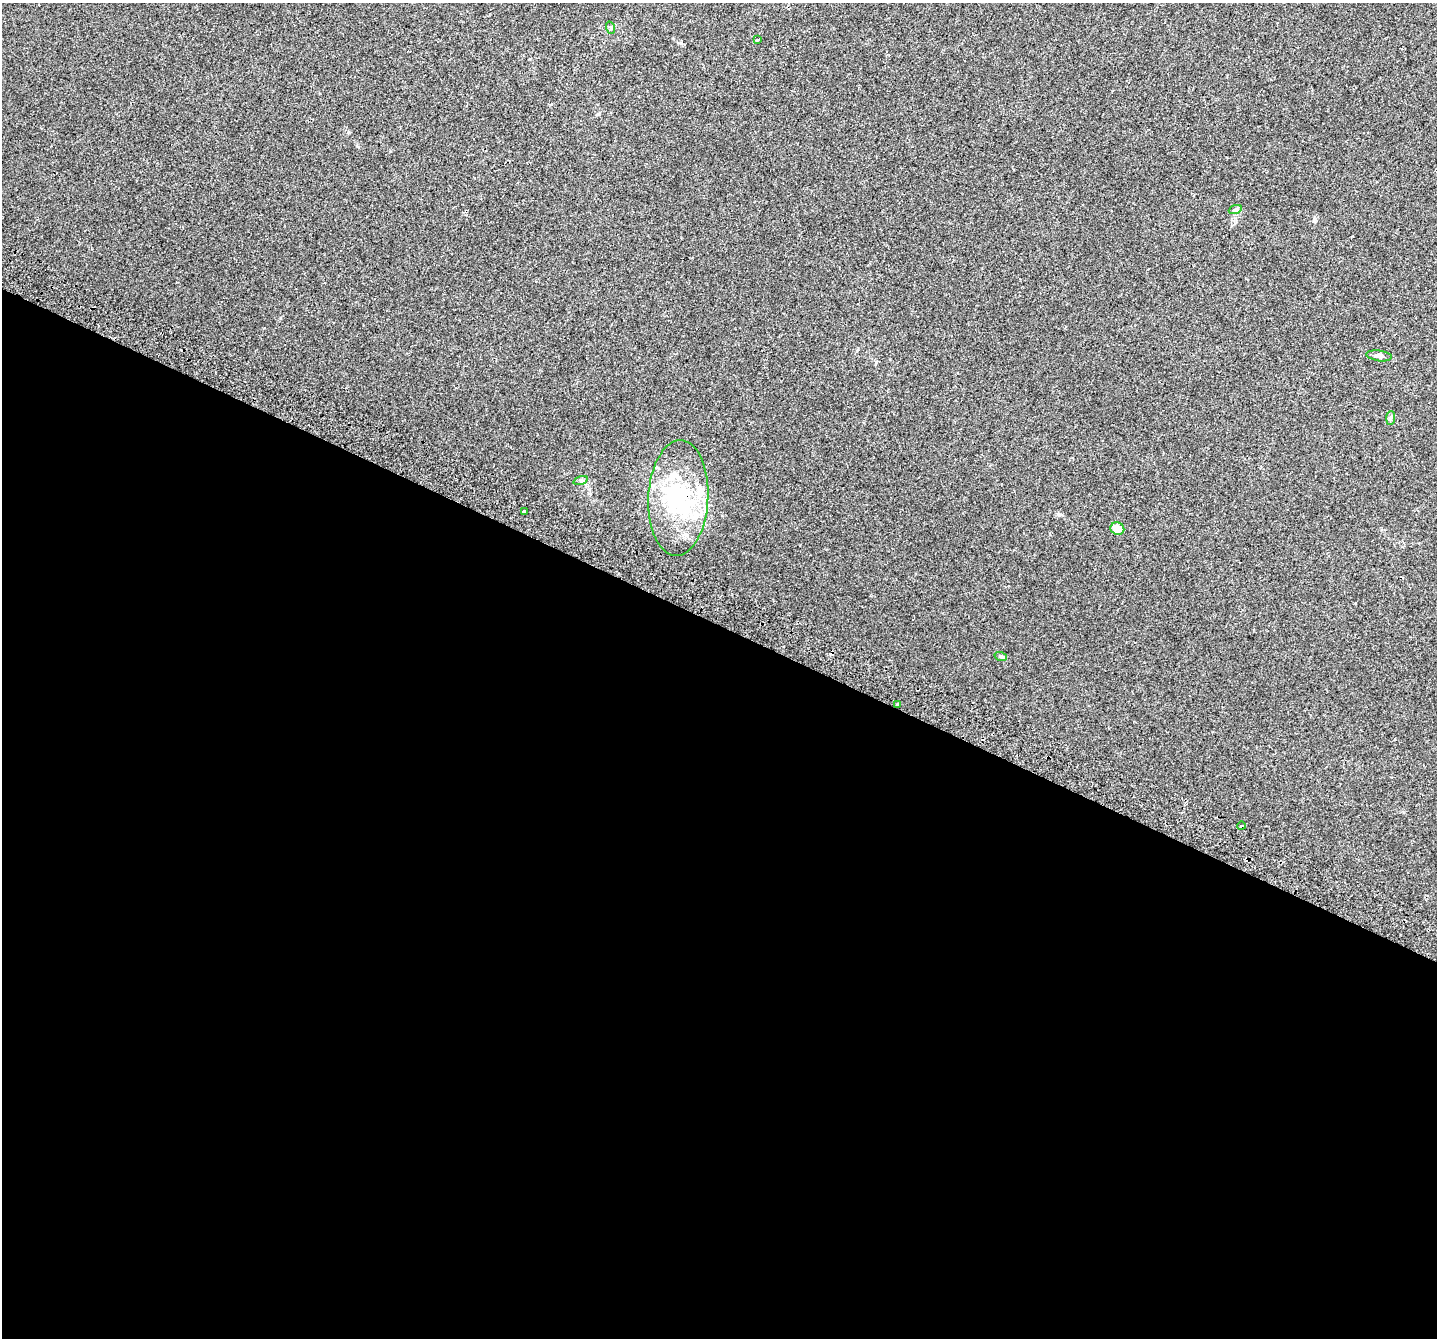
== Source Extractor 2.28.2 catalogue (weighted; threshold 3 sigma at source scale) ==
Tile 14 of 4 x 4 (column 2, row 4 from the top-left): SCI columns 1500-2934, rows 343-1678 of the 5860 x 5963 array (HDU 1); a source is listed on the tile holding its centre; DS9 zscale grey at full resolution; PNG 1439 x 1340 px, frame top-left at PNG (2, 3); each listed source drawn as its Kron ellipse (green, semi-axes under 4 px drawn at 4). Shown black and unused: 53% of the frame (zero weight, under 2 of 3 exposures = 4% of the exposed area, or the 3 px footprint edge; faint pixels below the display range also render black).
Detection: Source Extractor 2.28.2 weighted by HDU 2 'WHT'; one run over the whole footprint, this tile lists its part. Background 0.0214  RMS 0.0051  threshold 0.0227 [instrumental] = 3 sigma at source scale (4.5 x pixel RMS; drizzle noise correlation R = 1.50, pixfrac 1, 0.0396/0.0396 arcsec/px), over >= 5 px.
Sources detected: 18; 4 cosmic-ray / hot-pixel residue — neither listed nor drawn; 2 inside a brighter listed object's ellipse — not listed separately; the other 12 listed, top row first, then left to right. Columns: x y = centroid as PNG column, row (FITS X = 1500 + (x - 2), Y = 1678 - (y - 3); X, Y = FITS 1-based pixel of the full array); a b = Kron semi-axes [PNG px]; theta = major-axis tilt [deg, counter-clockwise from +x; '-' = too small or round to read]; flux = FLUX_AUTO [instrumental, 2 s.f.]
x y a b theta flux
611 28 6 4 -72 0.65
757 40 3 2 - 0.44
1235 210 7 4 19 0.79
1379 356 13 5 -8 1.6
1391 418 7 4 88 0.81
581 480 7 4 18 0.81
678 498 58 30 87 44
524 512 3 3 - 1.8
1117 529 7 6 - 6
1001 657 6 4 -20 0.68
898 704 4 3 - 2.2
1241 826 4 3 - 0.83
Overlapping masked pixels (flux is a lower limit): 2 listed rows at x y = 678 498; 898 704
Unlisted compact peaks at least as high as the median listed source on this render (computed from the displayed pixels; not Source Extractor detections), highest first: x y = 1314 221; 681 43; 348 132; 1059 515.